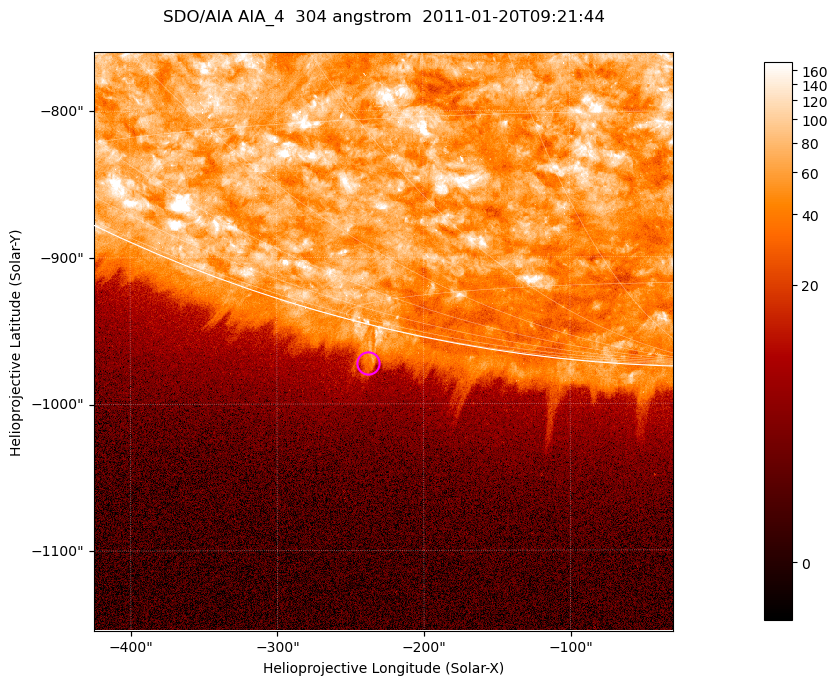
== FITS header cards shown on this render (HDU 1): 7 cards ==
TELESCOP= 'SDO/AIA '           / For AIA: SDO/AIA
INSTRUME= 'AIA_4   '           / For AIA: AIA_ATA1, AIA_ATA2, AIA_ATA3 or AIA_AT
WAVELNTH=                  304 / [angstrom] Wavelength
WAVEUNIT= 'angstrom'           / Wavelength unit: angstrom
DATE-OBS= '2011-01-20T09:21:44.123' / [ISO] Date when observation started; ISO 8
CTYPE1  = 'HPLN-TAN'           / CTYPE1; Typically HPLN
CTYPE2  = 'HPLT-TAN'           / CTYPE2; Typically HPLT

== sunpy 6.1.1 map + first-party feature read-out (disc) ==
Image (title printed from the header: SDO/AIA AIA_4  304 angstrom  2011-01-20T09:21:44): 658 x 658 px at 0.6 arcsec/px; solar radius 975 arcsec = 1625 px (partial field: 2.4% of the solar disc is inside the frame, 46% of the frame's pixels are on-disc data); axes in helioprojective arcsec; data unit not stated in the header (colour bar unlabelled)
Orientation: roll -0.132 deg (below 1 deg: not rotated)
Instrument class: DISC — disc imager (sunpy class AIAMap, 304 A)
Bright regions (active regions / flare kernels): reference = the on-disc median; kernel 5 px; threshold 5 sigma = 112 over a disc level ~61.1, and >= 1.15x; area >= 432 px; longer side >= 8 px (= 4.8 arcsec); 0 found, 0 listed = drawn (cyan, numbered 1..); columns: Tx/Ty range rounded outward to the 2 arcsec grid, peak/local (2 s.f.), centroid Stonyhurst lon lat
Off-limb structures (1.02-1.3 R_sun): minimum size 216 px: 8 found; the strongest spans PA ~165 deg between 1.02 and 1.04 R_sun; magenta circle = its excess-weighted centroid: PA ~165 deg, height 1.03 R_sun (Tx ~-238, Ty ~-972 arcsec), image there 2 x the reference